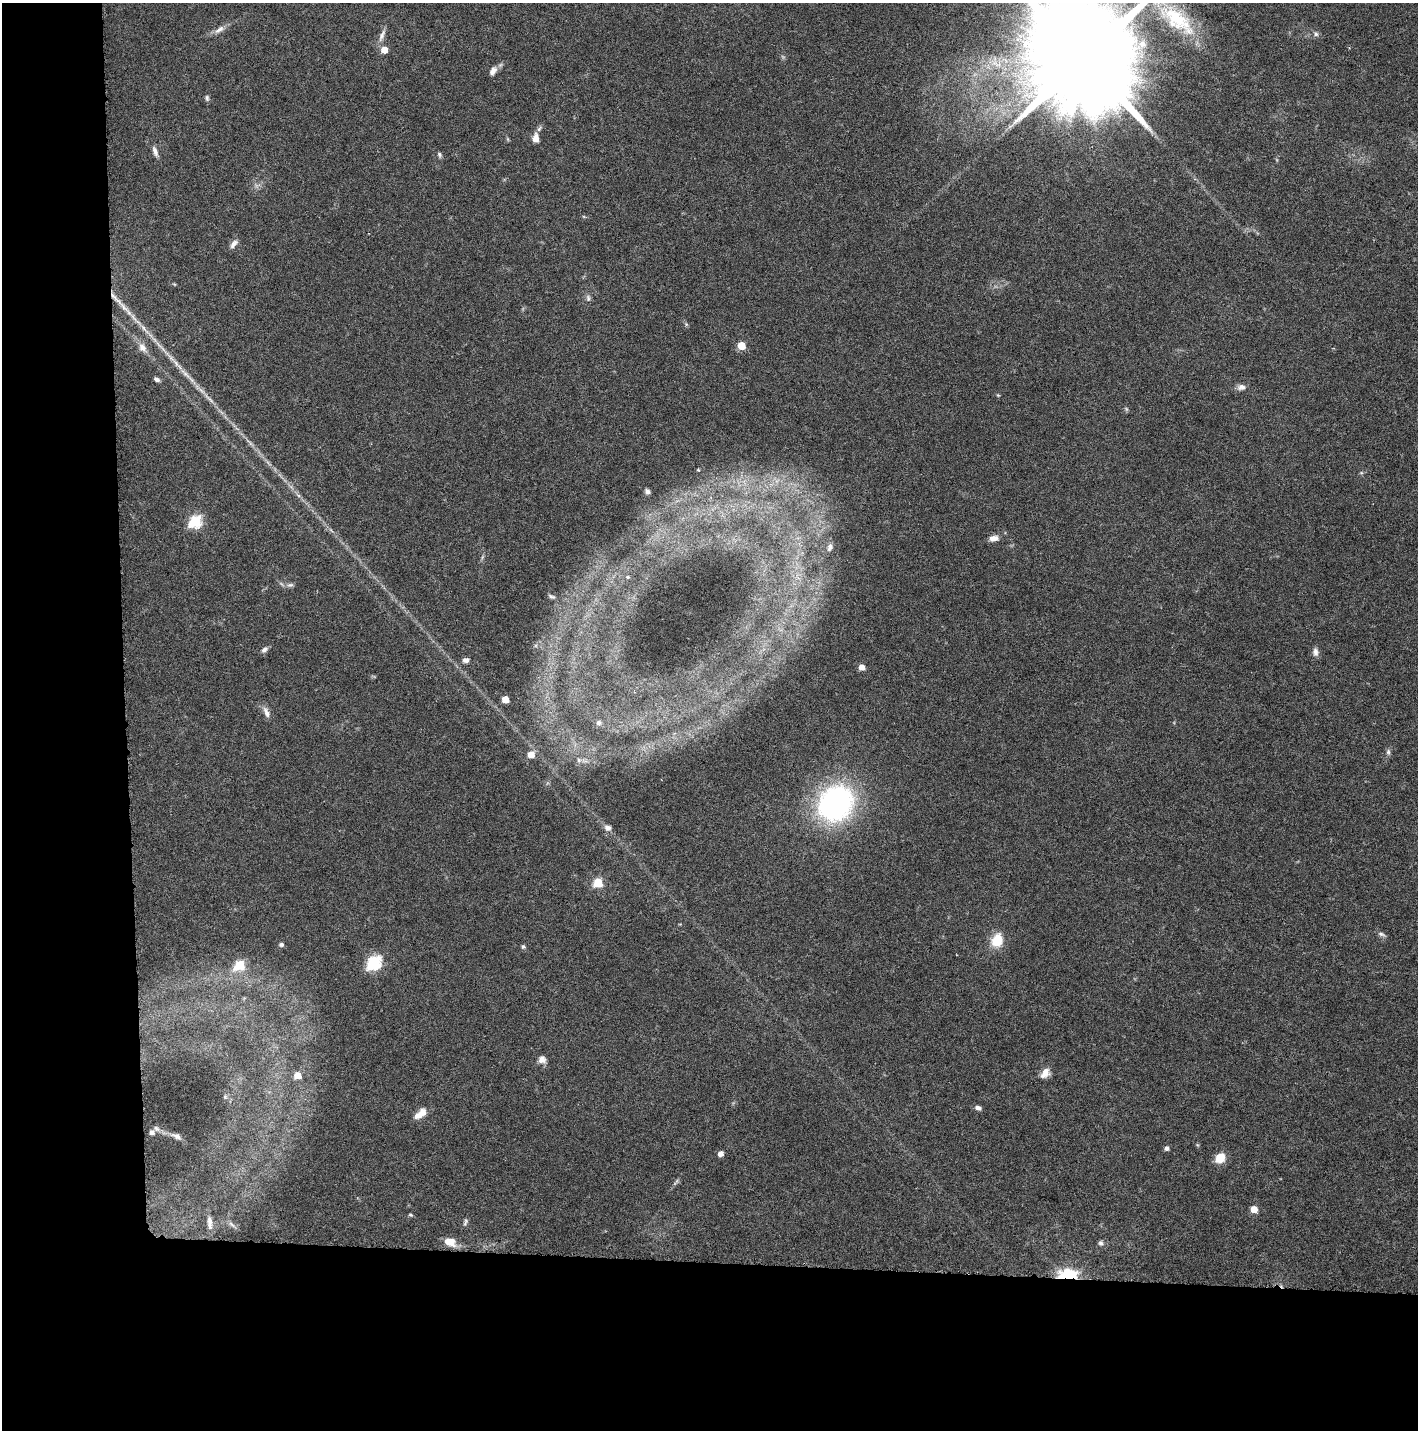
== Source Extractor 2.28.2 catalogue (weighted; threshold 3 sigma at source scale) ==
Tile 7 of 3 x 3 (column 1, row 3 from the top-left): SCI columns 148-1563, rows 1-1428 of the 4545 x 4293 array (HDU 1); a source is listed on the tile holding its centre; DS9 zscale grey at full resolution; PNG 1420 x 1432 px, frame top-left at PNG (2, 3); no overlay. Shown black and unused: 19% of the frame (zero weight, under 3 of 6 exposures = <1% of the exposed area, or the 3 px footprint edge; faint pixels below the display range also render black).
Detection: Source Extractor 2.28.2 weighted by HDU 2 'WHT'; one run over the whole footprint, this tile lists its part. Background 0.0301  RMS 0.0024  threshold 0.00996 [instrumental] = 3 sigma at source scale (4.09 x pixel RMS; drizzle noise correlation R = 1.36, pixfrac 0.8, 0.0396/0.0396 arcsec/px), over >= 5 px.
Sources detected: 80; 4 too faint to see at this stretch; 1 long thin detection or spike segment (spike, bleed or trail) — not listed; the other 75 listed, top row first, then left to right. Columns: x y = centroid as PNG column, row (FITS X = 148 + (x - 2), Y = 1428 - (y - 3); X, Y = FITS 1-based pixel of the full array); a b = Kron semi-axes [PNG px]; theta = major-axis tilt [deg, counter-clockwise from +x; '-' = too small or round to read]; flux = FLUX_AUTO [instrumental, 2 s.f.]
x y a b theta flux
1176 19 67 25 -39 20
219 30 17 7 35 1.4
1316 34 7 7 - 0.68
382 35 18 6 68 1.4
384 50 5 5 - 3.7
1083 58 34 25 -8 8700
493 71 13 7 60 1.3
207 98 8 5 -74 0.53
536 138 14 8 86 1.7
508 139 6 4 -71 0.27
155 151 15 6 -69 1.1
439 155 7 5 -77 0.48
234 244 13 7 49 1.1
174 284 5 4 - 0.22
115 298 29 5 -45 2.8
588 298 10 6 -82 0.69
686 324 6 4 -73 0.32
741 346 5 5 - 7.2
142 347 14 9 -56 1.8
185 374 27 6 -44 2.7
157 379 7 4 -27 0.66
1241 387 12 8 5 1.1
998 395 4 4 - 0.21
209 399 26 3 -45 1.9
250 443 19 4 -45 1.2
698 470 3 2 - 0.25
1361 473 6 4 18 0.31
777 481 8 6 59 1.1
647 491 5 4 - 0.73
195 521 6 6 - 28
994 538 12 7 8 1.4
830 547 11 7 74 1.1
628 577 5 4 - 0.32
290 585 9 6 9 0.69
551 596 9 4 -20 0.46
264 650 9 6 40 0.83
1315 652 11 7 -84 1.1
466 660 8 6 9 0.97
862 667 5 5 - 2
505 699 5 5 - 3.5
266 712 16 7 -67 1.4
599 723 8 7 - 0.92
1388 752 8 5 -81 0.59
531 755 5 5 - 3.7
579 760 7 6 - 0.7
835 803 30 26 49 62
608 828 10 7 -22 1
598 883 5 5 - 12
1381 934 10 5 -17 0.63
997 941 11 9 66 7
281 944 6 5 - 0.51
523 947 5 5 - 0.46
374 963 7 6 - 43
239 965 6 5 - 15
542 1059 10 9 - 1.4
1045 1073 12 9 54 2.2
297 1075 5 5 - 3.9
225 1097 5 5 - 0.35
978 1108 8 5 -21 0.77
420 1113 17 8 40 2.4
156 1128 8 6 -45 0.51
152 1132 4 4 - 0.79
177 1136 10 6 -21 0.87
1166 1148 5 5 - 0.73
720 1154 5 4 - 1.6
1220 1158 9 8 - 4.3
676 1182 12 3 58 0.54
1254 1209 5 5 - 3.7
411 1215 5 4 - 0.33
210 1222 16 6 -86 1.2
465 1222 13 5 70 0.58
231 1224 11 4 -40 0.61
450 1242 15 9 -21 3.1
1101 1243 7 7 - 0.66
1068 1275 17 9 2 18
Overlapping masked pixels (flux is a lower limit): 2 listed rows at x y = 115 298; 1068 1275
Isophote crosses this tile's border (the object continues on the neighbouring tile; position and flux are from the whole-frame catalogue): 2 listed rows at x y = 1176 19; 1083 58